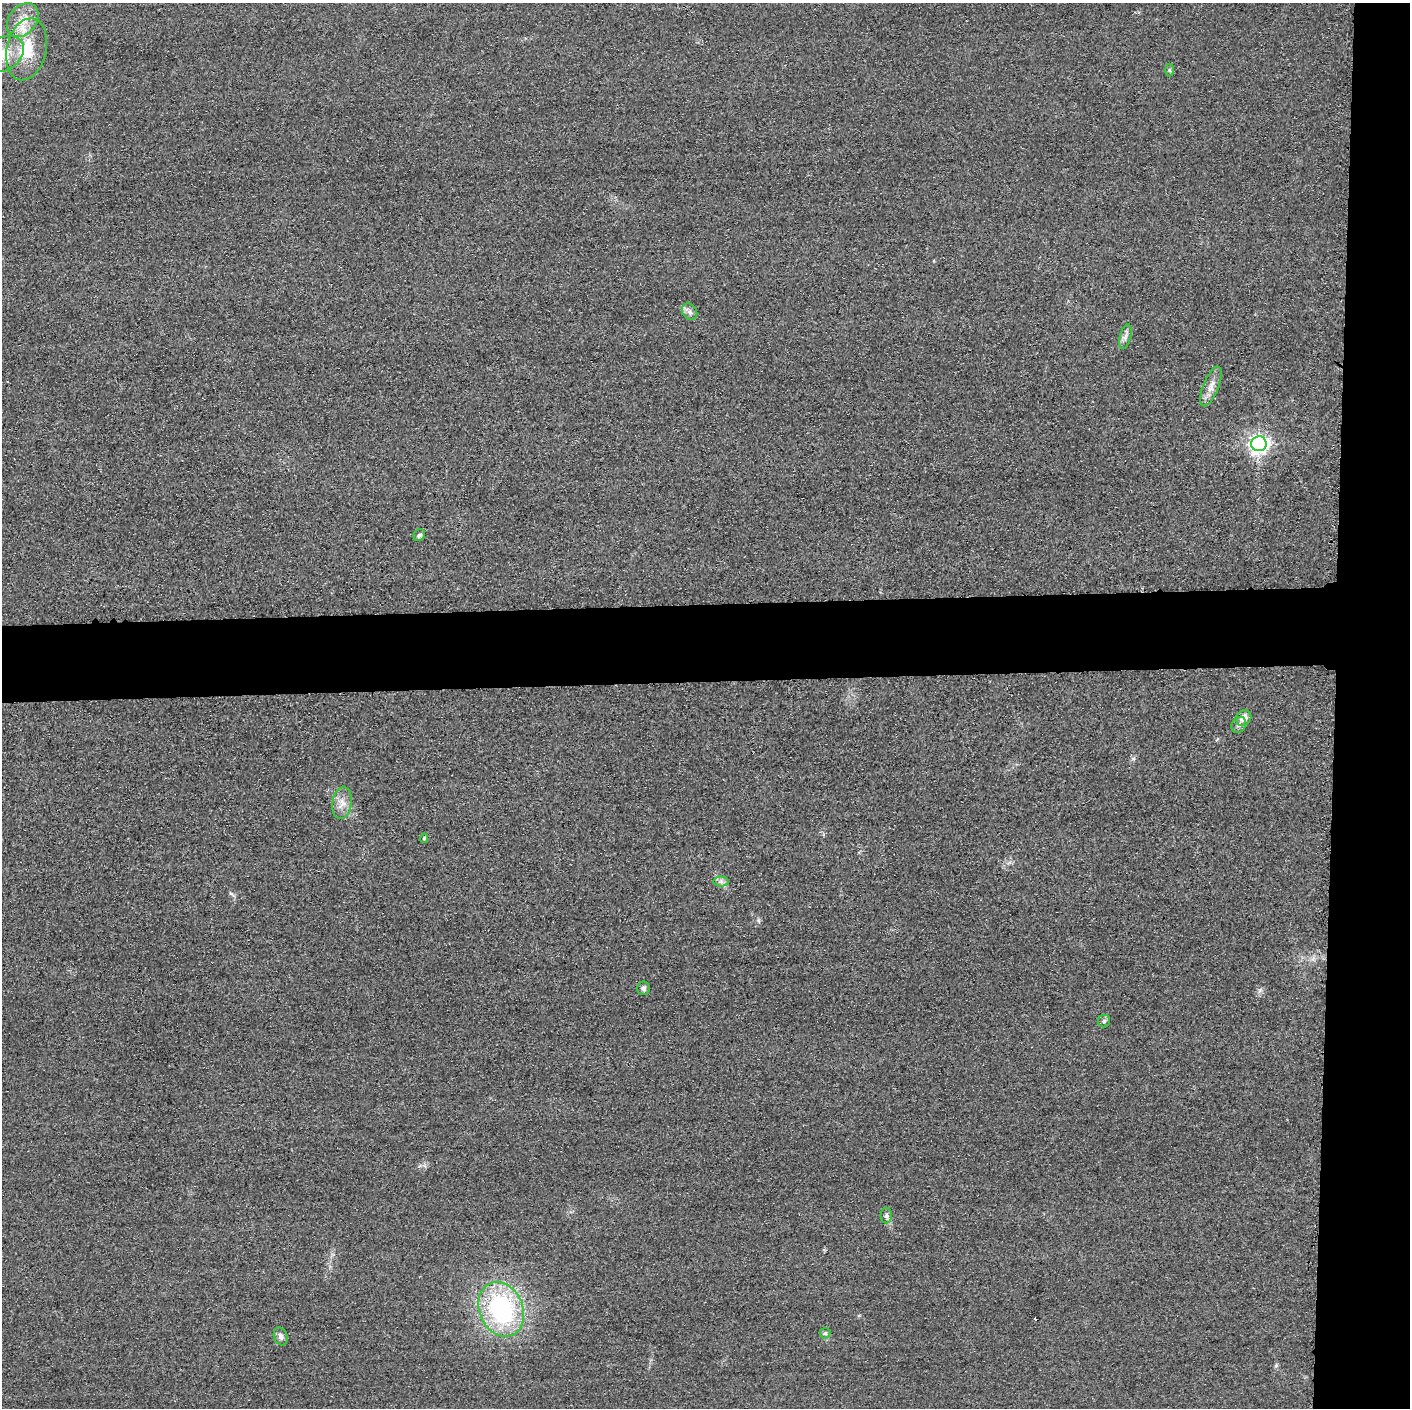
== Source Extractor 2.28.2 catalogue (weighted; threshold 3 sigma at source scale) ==
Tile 6 of 3 x 3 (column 3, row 2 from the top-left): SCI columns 2831-4238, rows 1436-2841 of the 4251 x 4275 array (HDU 1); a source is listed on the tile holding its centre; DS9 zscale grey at full resolution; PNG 1412 x 1410 px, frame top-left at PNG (2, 3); each listed source drawn as its Kron ellipse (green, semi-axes under 4 px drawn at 4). Shown black and unused: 11% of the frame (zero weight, under 3 of 4 exposures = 3% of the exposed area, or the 3 px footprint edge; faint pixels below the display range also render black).
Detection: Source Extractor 2.28.2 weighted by HDU 2 'WHT'; one run over the whole footprint, this tile lists its part. Background 0.0604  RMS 0.017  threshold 0.0775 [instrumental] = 3 sigma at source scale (4.5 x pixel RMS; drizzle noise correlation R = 1.50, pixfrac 1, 0.05/0.05 arcsec/px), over >= 5 px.
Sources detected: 20; all 20 listed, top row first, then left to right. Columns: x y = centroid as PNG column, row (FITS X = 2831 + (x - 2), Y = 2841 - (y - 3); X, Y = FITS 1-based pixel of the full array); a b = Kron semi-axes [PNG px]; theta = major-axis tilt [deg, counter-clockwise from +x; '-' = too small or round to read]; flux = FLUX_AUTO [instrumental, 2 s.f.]
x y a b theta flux
23 20 19 13 52 31
26 49 31 20 77 77
3 54 22 16 32 47
1169 70 6 4 -89 2.4
690 312 9 7 -52 7
1125 337 13 5 75 7
1211 386 21 7 68 16
1259 444 7 7 - 810
419 535 6 5 - 3.8
1244 718 8 7 - 16
1239 725 8 7 - 5.6
342 803 16 9 82 16
424 838 5 4 - 2.5
721 881 7 5 -1 5.5
643 988 7 6 - 4.9
1104 1021 6 6 - 3.7
886 1215 8 6 90 4.6
501 1309 28 22 -67 250
825 1333 5 5 - 3.2
281 1336 9 6 -72 7.1
Isophote crosses this tile's border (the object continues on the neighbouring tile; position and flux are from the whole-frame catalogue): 1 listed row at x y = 3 54